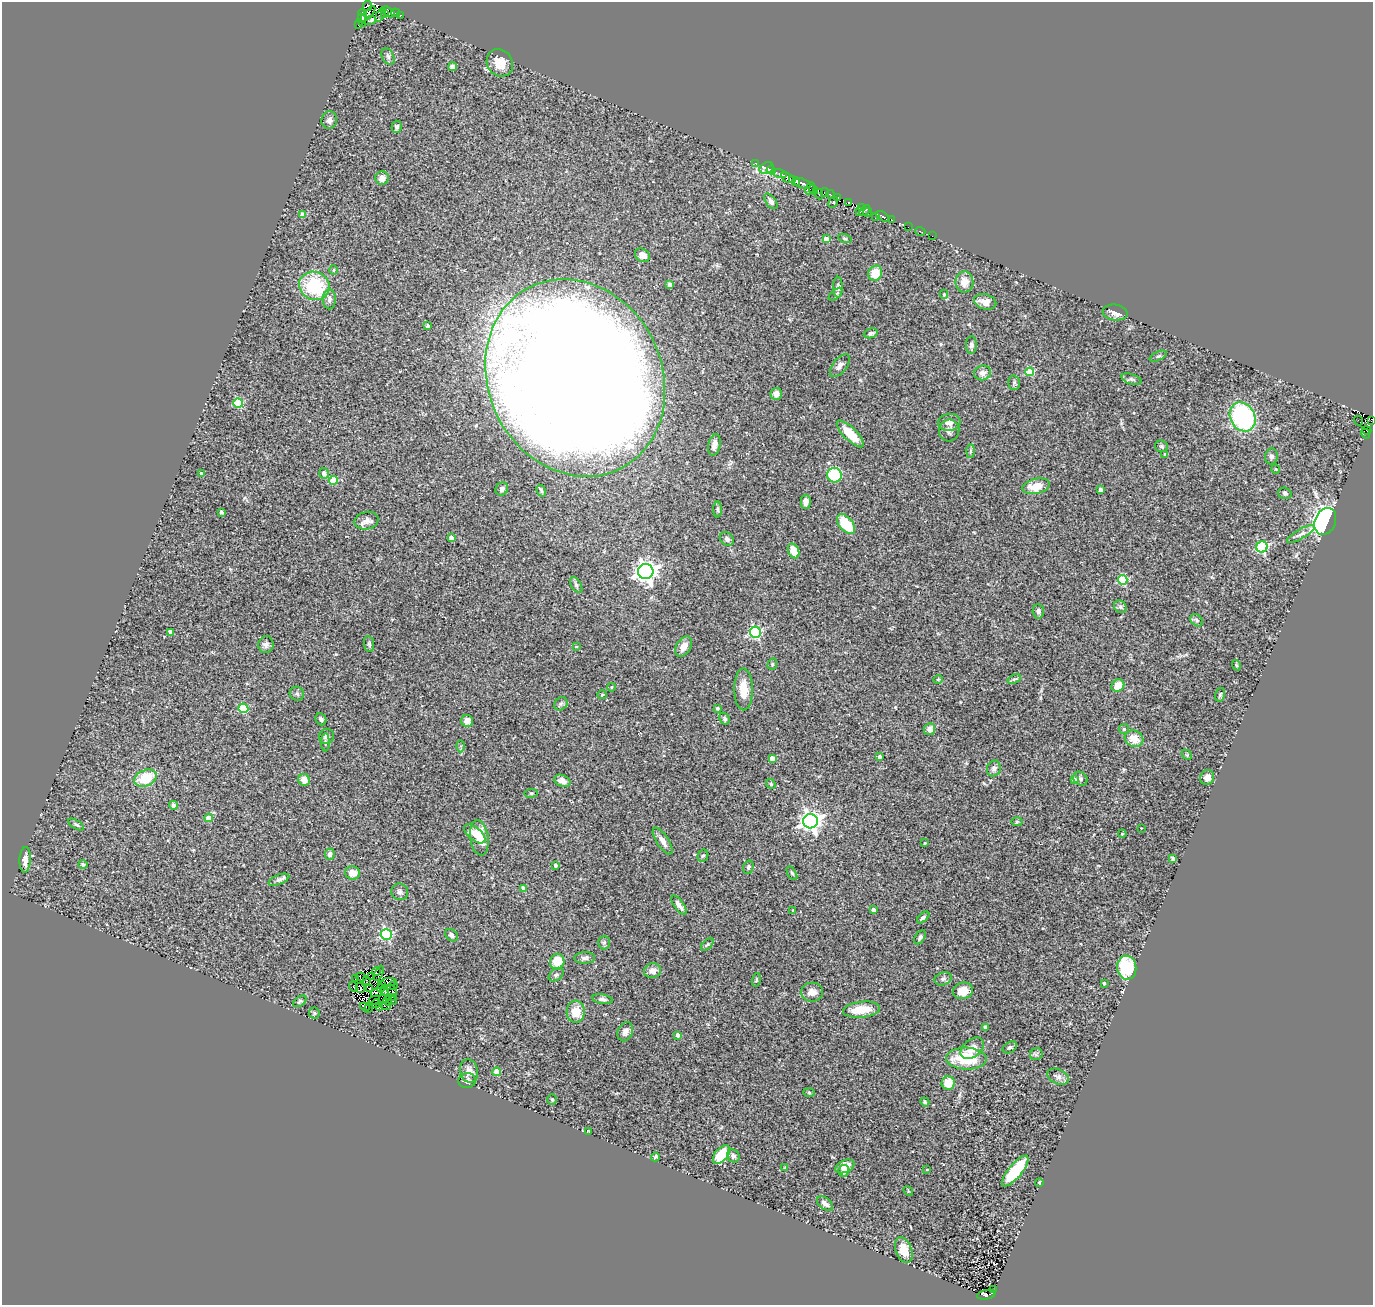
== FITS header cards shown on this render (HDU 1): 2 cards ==
NAXIS1  =                 1371
NAXIS2  =                 1303

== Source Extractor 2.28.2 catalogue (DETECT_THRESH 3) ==
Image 1371 x 1303 px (HDU 1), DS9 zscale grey, 1 PNG px = 1 image px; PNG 1375 x 1307 px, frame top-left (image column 1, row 1303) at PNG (2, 2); each listed source drawn as its Kron ellipse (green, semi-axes under 4 px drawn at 4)
Background 0.144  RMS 0.021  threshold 0.0641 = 3 sigma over >= 5 px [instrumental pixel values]
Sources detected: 269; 15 with non-positive FLUX_AUTO (blend fragments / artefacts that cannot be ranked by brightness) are neither listed nor drawn; the other 254 listed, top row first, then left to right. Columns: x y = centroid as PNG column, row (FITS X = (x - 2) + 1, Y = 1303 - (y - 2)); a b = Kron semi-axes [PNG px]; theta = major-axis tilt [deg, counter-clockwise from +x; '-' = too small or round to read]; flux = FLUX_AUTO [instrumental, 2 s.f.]
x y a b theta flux
368 6 5 2 - 26
388 12 7 4 -37 81
395 13 5 3 - 19
368 14 10 4 49 25
385 14 3 3 - 100
362 15 6 2 -78 72
381 15 7 4 63 16
400 15 3 3 - 20
362 20 6 4 -81 65
370 21 6 3 21 17
358 25 2 2 - 130
388 57 9 5 -64 3.5
500 63 14 12 -53 22
453 67 4 4 - 19
329 120 9 8 - 5.1
397 127 6 5 - 3.4
756 163 3 2 - 8.6
767 168 7 5 29 16
771 170 4 3 - 6.9
780 174 7 3 -16 25
382 178 7 6 - 9.2
788 178 7 4 -30 84
793 180 3 2 - 17
796 181 4 3 - 7.6
802 183 9 4 -17 98
810 188 6 2 63 21
813 190 5 3 - 0.0079
825 192 4 2 - 14
819 194 5 3 - 9.2
830 194 4 3 - 8.9
838 197 3 3 - 9.8
771 201 9 5 -54 4.9
833 202 6 3 64 35
848 203 4 3 - 22
862 207 3 3 - 4.1
865 210 6 2 40 9.3
860 212 3 2 - 17
868 212 5 3 - 13
303 215 4 4 - 18
883 216 7 3 -27 29
876 217 3 2 - 6.1
891 220 3 3 - 7.2
908 227 2 2 - 3.1
920 231 5 3 - 5.5
932 236 2 2 - 2.4
845 238 7 4 -20 2
826 239 4 4 - 15
642 255 8 6 -35 9.5
333 270 5 3 - 1.5
875 273 8 6 67 27
964 282 10 9 - 16
670 285 4 4 - 9.6
314 286 15 14 - 88
838 287 10 5 -90 3.9
836 294 8 4 42 2.6
944 294 4 4 - 2
329 299 10 6 90 5.4
985 302 11 7 -15 12
1115 313 12 8 -6 7.3
427 326 3 3 - 3.2
871 333 7 4 13 3.7
971 345 9 5 87 4.4
1158 356 9 3 25 2.4
840 366 13 7 52 7
1030 372 4 4 - 49
983 373 8 7 - 8.5
575 378 101 87 -63 6300
1131 379 10 5 -18 3.5
1014 383 7 6 - 2.5
776 394 6 5 - 8.7
238 403 5 4 - 63
1243 417 15 12 -61 190
1371 420 3 2 - 12
1358 421 5 2 - 1.5
949 422 11 8 8 8.6
1367 430 4 3 - 0.6
949 431 11 10 - 6.7
1365 433 5 3 - 10
850 434 18 6 -45 32
714 445 11 6 77 7.6
1162 446 6 5 - 2.5
971 451 6 4 88 2.3
1165 455 4 4 - 1.6
1271 456 8 6 83 4.5
1276 469 4 3 - 1.2
201 473 4 3 - 1.2
324 473 5 5 - 5.1
834 475 7 7 - 79
334 480 4 4 - 43
1036 486 14 7 12 24
502 489 7 6 - 4.7
1101 490 4 4 - 6.8
541 491 6 3 -59 2.7
1285 493 7 5 -16 2.8
806 502 7 5 89 7.3
718 509 8 4 -89 2.5
221 512 4 3 - 2.4
366 521 12 8 15 8.4
1325 521 14 10 66 490
846 524 11 6 -50 45
1301 534 15 5 29 5.4
451 538 4 4 - 7.8
727 539 8 6 -41 4
1262 547 5 5 - 150
794 551 8 5 -66 23
646 571 7 7 - 1100
1123 580 5 4 - 74
576 585 9 5 -59 3.2
1120 607 7 5 -45 3.2
1038 611 7 5 -85 5
1197 620 7 5 -42 3.2
171 632 4 4 - 15
755 632 5 5 - 170
266 644 8 8 - 6.1
369 644 8 5 -82 2.6
576 647 3 2 - 1.1
684 647 11 7 57 12
772 664 6 4 70 2
1236 665 5 3 - 1.4
938 679 5 4 - 1.5
1014 679 7 4 23 2.2
1118 686 7 6 - 21
612 687 4 3 - 1.1
744 689 21 9 -89 23
297 694 7 7 - 3.4
602 695 5 4 - 1.6
1220 695 7 5 74 2.3
561 704 7 6 - 3.4
243 708 5 4 - 73
717 708 4 4 - 2.9
321 719 6 5 - 2.9
725 719 6 4 -60 3.1
467 721 6 6 - 10
930 729 6 5 - 9.8
1124 729 5 5 - 2.4
326 736 8 7 - 5.2
1134 739 10 8 -27 20
325 742 9 3 -90 2.5
460 746 6 4 89 1.9
1187 755 6 4 -46 1.8
879 757 4 3 - 5.7
772 758 4 4 - 17
994 768 8 6 66 4.5
1207 777 7 7 - 8.7
145 778 12 8 23 45
1080 779 8 6 -41 2.9
304 780 6 5 - 11
1075 780 4 4 - 8.7
562 781 8 5 -24 7.2
771 784 5 4 - 2.1
531 793 7 3 7 1.9
173 805 5 4 - 4.8
209 818 4 4 - 20
810 821 7 7 - 880
1017 822 6 4 1 1.6
76 825 9 3 -31 2.3
1141 828 2 2 - 0.75
475 834 13 6 -39 17
1122 834 4 3 - 1.1
479 838 18 9 -81 28
663 841 15 6 -57 9.4
925 843 3 2 - 1.4
330 854 6 5 - 5.7
703 856 6 5 - 2.2
1173 859 4 3 - 2.8
25 860 13 5 87 10
83 864 4 4 - 3.6
555 865 3 3 - 3.8
748 867 7 5 72 2.8
352 873 7 7 - 10
792 873 7 4 -60 2.3
279 880 11 5 22 3.9
523 888 4 3 - 7.8
400 892 8 8 - 4.8
679 905 11 4 -55 6.9
793 910 3 3 - 1
873 910 4 4 - 6.1
923 917 7 4 42 3.4
386 934 5 5 - 160
451 935 7 5 -43 4.6
920 937 8 4 56 3.4
604 943 7 6 - 2.9
707 944 8 4 44 2.3
585 958 10 6 2 4.3
557 962 8 7 - 30
1127 968 12 9 -83 65
376 971 4 2 - 3.7
653 971 8 7 - 8.7
379 973 8 2 66 1.9
556 975 8 5 37 3.5
361 977 5 4 - 1.9
372 977 3 2 - 0.46
355 978 3 2 - 1
943 979 9 6 19 4.5
366 980 2 2 - 0.85
756 980 7 4 76 1.7
389 982 8 2 3 0.0031
1104 983 3 3 - 1.3
381 985 3 2 - 3.1
393 986 3 2 - 2.6
354 987 5 2 - 2
360 988 5 3 - 2.7
369 988 2 2 - 1.6
380 989 4 2 - 0.38
384 991 5 2 - 1.3
392 991 7 2 -52 0.76
963 991 10 8 16 20
812 992 11 9 0 10
376 993 6 4 12 0.48
393 997 3 2 - 1.6
383 998 4 3 - 3.5
602 999 10 4 -9 4.6
374 1000 6 2 28 1.4
388 1000 5 2 - 0.92
300 1001 7 5 35 2.3
392 1001 4 2 - 5.8
376 1004 4 2 - 1.9
386 1006 4 2 - 8
365 1007 5 3 - 3.6
380 1007 4 3 - 1.2
368 1009 3 2 - 2.4
861 1010 18 8 7 29
576 1012 11 9 87 23
314 1013 6 5 - 2
985 1027 4 3 - 3.7
625 1032 10 7 65 6.3
678 1035 4 3 - 7
1010 1047 7 5 31 4.1
972 1048 13 9 39 13
1036 1054 6 6 - 2.7
966 1059 20 11 -2 65
469 1071 12 9 -77 10
497 1072 4 4 - 36
1058 1077 11 7 -25 5.7
467 1081 8 7 - 5.1
948 1083 7 6 - 23
809 1092 6 4 -2 1.8
552 1099 5 5 - 1.8
925 1102 5 4 - 2
589 1131 3 3 - 1.4
721 1155 11 6 49 46
733 1156 7 6 - 3.4
655 1157 4 3 - 2.2
845 1166 10 6 23 14
785 1168 3 3 - 1.4
927 1169 3 2 - 0.97
844 1171 6 5 - 17
1015 1171 19 6 50 73
1039 1182 4 3 - 1.7
908 1191 5 4 - 1.6
825 1204 9 5 -40 7.1
904 1250 13 8 -69 20
993 1289 3 2 - 1.5
986 1295 9 4 11 21
At the frame edge (FLAGS 8, measured only in part): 1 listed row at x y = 1371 420
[15 non-positive-flux detections neither listed nor drawn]